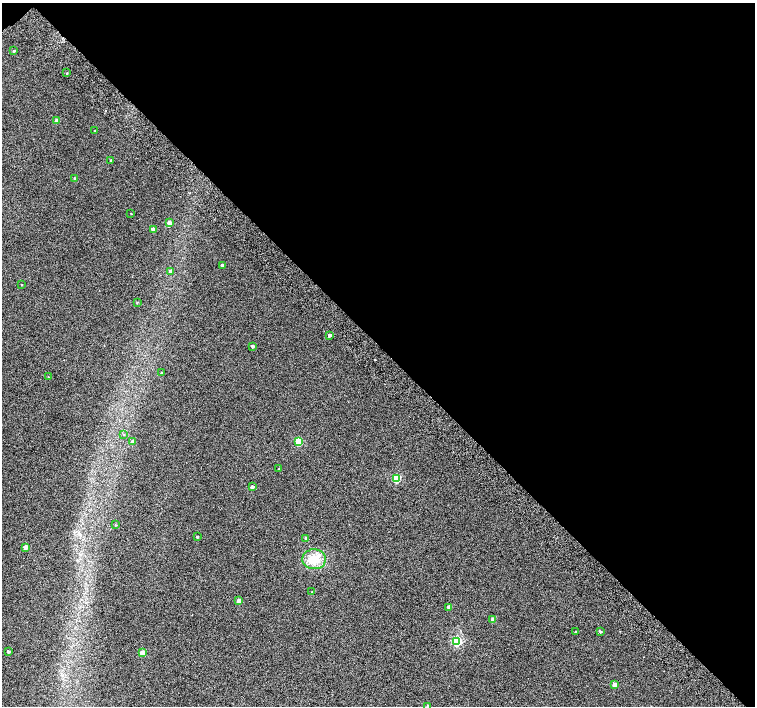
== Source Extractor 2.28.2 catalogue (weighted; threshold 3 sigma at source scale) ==
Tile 3 of 4 x 4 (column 3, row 1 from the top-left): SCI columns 3063-4567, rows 4487-5894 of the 6118 x 6093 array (HDU 1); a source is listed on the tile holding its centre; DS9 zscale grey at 2 x 2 block average (1 PNG px = mean of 2 x 2 image px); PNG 757 x 708 px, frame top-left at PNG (2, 3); each listed source drawn as its Kron ellipse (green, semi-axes under 4 px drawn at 4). Shown black and unused: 49% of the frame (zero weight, under 2 of 3 exposures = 3% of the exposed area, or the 3 px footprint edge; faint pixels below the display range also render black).
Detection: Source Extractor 2.28.2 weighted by HDU 2 'WHT'; one run over the whole footprint, this tile lists its part. Background 0.0626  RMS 0.052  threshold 0.234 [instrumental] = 3 sigma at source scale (4.5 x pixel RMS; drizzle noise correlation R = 1.50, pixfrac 1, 0.0396/0.0396 arcsec/px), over >= 5 px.
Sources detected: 42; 2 cosmic-ray / hot-pixel residue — neither listed nor drawn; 1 inside a brighter listed object's ellipse — not listed separately; the other 39 listed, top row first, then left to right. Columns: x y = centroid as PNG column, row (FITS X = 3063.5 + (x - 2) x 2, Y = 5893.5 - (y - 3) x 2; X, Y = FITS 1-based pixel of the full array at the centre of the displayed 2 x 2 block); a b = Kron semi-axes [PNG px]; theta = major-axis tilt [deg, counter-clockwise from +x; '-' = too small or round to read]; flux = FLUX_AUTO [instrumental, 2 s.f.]
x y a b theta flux
14 51 2 2 - 15
67 73 3 2 - 6.4
56 121 3 3 - 81
95 131 2 2 - 9.4
111 160 3 2 - 15
75 179 3 3 - 25
131 214 2 2 - 5.9
169 223 3 3 - 82
153 229 3 3 - 55
222 265 2 2 - 28
171 271 3 3 - 29
21 285 2 2 - 5
137 302 2 2 - 7.5
329 335 2 2 - 39
253 346 3 3 - 19
162 373 3 2 - 15
48 377 2 2 - 5.1
124 434 3 2 - 6.7
133 442 3 3 - 41
299 442 3 3 - 390
279 469 2 2 - 12
397 478 3 3 - 590
252 487 3 2 - 29
115 525 3 2 - 7.5
197 537 2 2 - 14
306 538 3 2 - 26
25 547 3 3 - 110
314 559 12 10 -2 180
312 592 2 2 - 5.3
239 601 3 3 - 120
449 607 3 3 - 36
493 619 3 3 - 81
576 631 2 2 - 5.9
600 631 3 3 - 15
457 641 3 3 - 900
8 652 2 2 - 22
142 653 3 3 - 130
615 684 3 3 - 98
428 706 3 2 - 29
Isophote crosses this tile's border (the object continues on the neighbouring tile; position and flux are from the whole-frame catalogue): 1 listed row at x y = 428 706